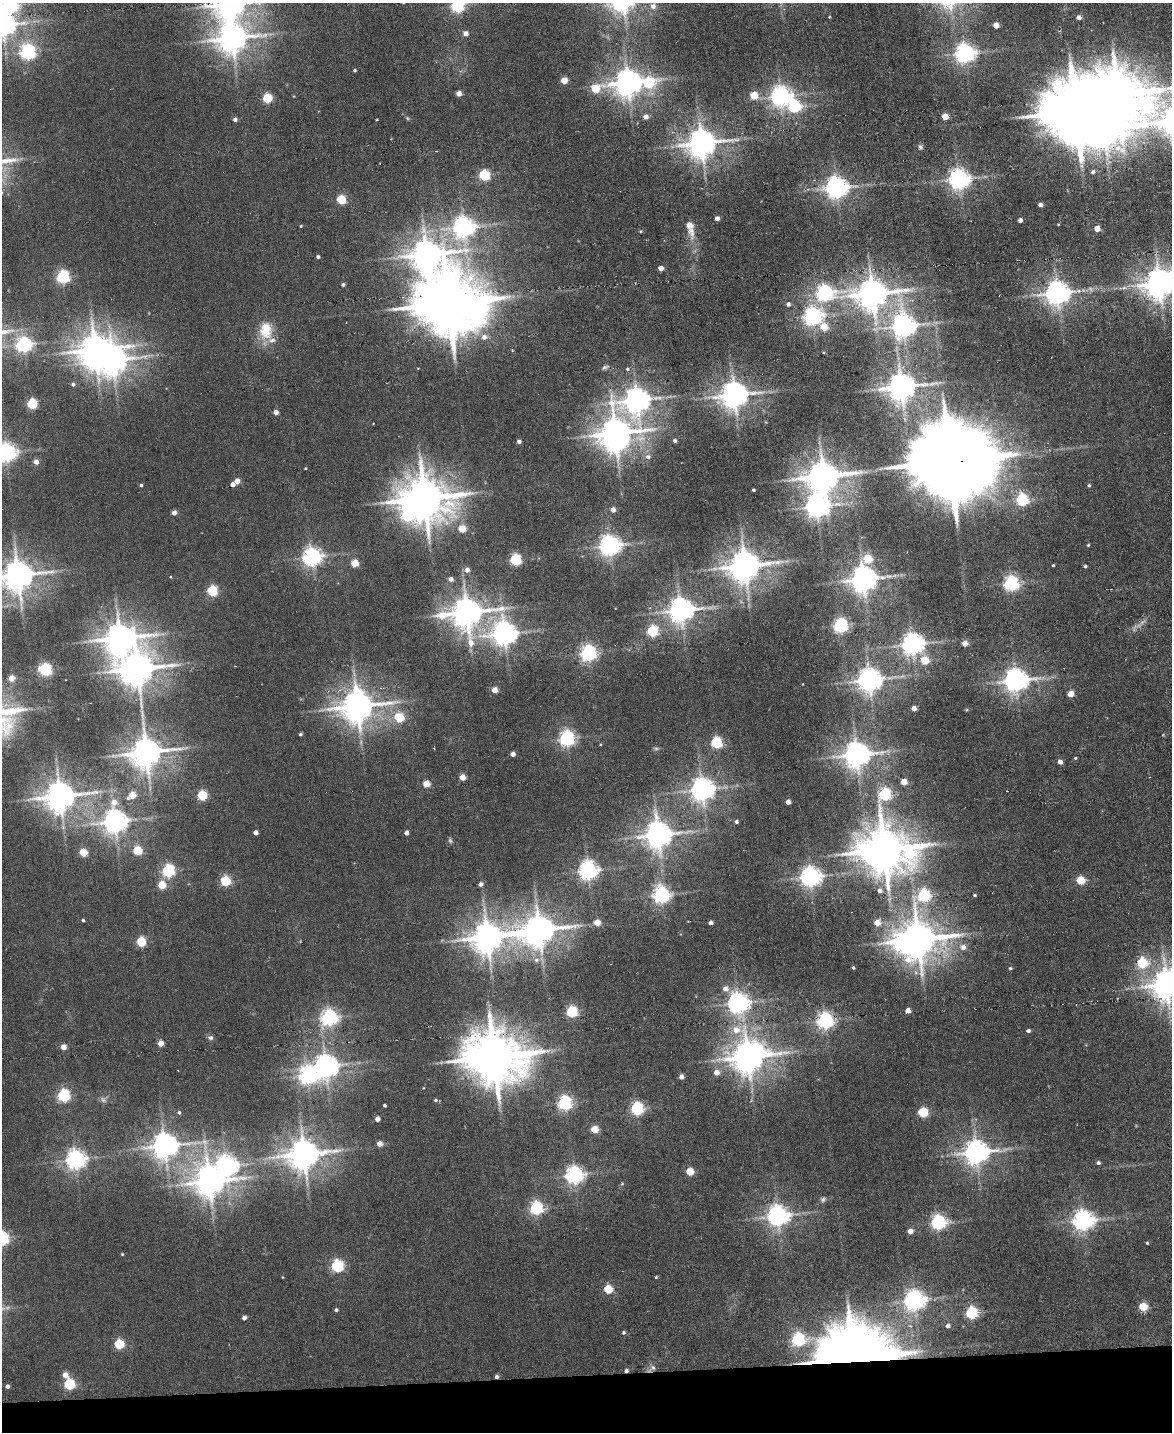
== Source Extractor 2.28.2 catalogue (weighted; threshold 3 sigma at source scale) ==
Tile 10 of 4 x 3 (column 2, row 3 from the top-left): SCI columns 1171-2340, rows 238-1667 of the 4681 x 4658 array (HDU 1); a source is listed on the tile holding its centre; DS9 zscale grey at full resolution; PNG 1174 x 1434 px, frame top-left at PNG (2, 3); no overlay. Shown black and unused: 4% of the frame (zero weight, under 3 of 6 exposures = <1% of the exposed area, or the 3 px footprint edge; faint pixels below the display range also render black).
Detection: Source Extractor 2.28.2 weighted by HDU 2 'WHT'; one run over the whole footprint, this tile lists its part. Background 0.00663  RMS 0.0082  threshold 0.0334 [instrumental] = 3 sigma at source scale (4.09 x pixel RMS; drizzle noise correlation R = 1.36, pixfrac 0.8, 0.05/0.05 arcsec/px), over >= 5 px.
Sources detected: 261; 5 too faint to see at this stretch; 9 inside a brighter object's white glare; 2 cosmic-ray / hot-pixel residue — not listed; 1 inside a brighter listed object's ellipse — not listed separately; the other 244 listed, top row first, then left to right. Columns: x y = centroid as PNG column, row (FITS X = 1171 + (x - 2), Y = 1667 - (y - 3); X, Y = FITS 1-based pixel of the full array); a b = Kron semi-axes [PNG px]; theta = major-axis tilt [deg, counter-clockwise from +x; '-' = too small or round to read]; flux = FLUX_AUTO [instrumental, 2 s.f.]
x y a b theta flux
230 4 10 9 - 1400
457 6 6 6 - 180
653 6 7 7 - 4
1079 17 4 4 - 4.6
3 25 9 8 - 890
996 25 4 4 - 9.2
465 33 5 5 - 5.4
28 52 6 6 - 260
965 53 7 7 - 520
354 70 3 3 - 1.1
564 80 5 4 - 14
628 83 8 8 - 1200
648 83 8 6 5 83
595 89 13 6 17 28
459 93 4 4 - 7.5
754 95 5 5 - 19
781 96 7 7 - 560
267 98 5 5 - 50
794 106 7 6 - 130
1075 111 17 16 - 8200
646 117 5 5 - 4.6
945 117 5 4 - 14
407 118 6 4 -48 1.1
235 119 4 4 - 3
377 119 3 2 - 0.59
701 143 9 8 - 1400
920 147 7 5 82 1.9
1093 172 6 5 - 2.1
484 175 5 5 - 88
959 179 7 7 - 590
836 188 7 7 - 710
341 200 5 5 - 52
1040 205 4 4 - 3.7
717 219 4 4 - 4.3
1020 220 4 4 - 4
1058 224 4 2 - 0.56
301 226 4 3 - 0.81
690 226 14 6 -77 16
463 227 10 8 75 610
1097 228 4 4 - 9.7
640 231 5 4 - 0.87
426 254 11 10 - 1600
318 257 4 4 - 1.6
661 268 4 4 - 5.9
63 277 6 5 - 160
1159 284 8 8 - 1600
343 285 4 4 - 1.6
1123 288 6 5 - 1.8
824 293 8 7 - 300
1057 293 8 7 - 910
872 294 12 9 6 1600
448 303 20 17 -3 8200
788 304 5 5 - 2.5
812 316 7 6 - 420
903 326 9 8 - 770
824 327 7 5 -64 19
266 330 25 18 88 22
484 337 8 8 - 4.8
24 345 6 6 - 290
95 350 10 9 - 1700
512 350 4 3 - 0.6
605 367 10 5 17 1.9
627 369 5 4 - 1.3
73 384 5 4 - 1.9
934 384 17 5 9 3.7
901 387 8 8 - 1400
734 395 9 8 - 1100
637 400 14 12 81 980
32 404 5 5 - 67
276 412 4 4 - 5.3
373 423 3 2 - 0.49
615 433 10 7 6 1600
519 441 4 4 - 2.6
674 441 4 4 - 2.1
7 453 7 7 - 480
648 457 7 6 - 3.2
950 461 26 19 -1 17000
36 462 5 5 - 6.2
305 468 3 3 - 0.58
823 476 11 9 7 1900
237 481 4 4 - 7.9
233 484 4 4 - 3.6
141 485 4 4 - 1.3
1089 485 5 4 - 1.3
753 490 3 3 - 1.2
424 498 15 12 -17 3700
1022 500 6 6 - 120
817 506 9 8 - 700
613 510 4 4 - 6
174 513 4 4 - 6.1
462 529 5 5 - 18
1088 545 4 3 - 0.85
609 546 7 7 - 600
312 557 7 7 - 450
867 559 6 5 - 32
515 560 5 5 - 99
355 563 5 5 - 23
1053 565 3 3 - 0.82
745 566 10 9 - 1800
1085 566 4 3 - 1.5
467 570 5 5 - 5.1
18 576 10 9 - 1600
451 579 5 4 - 3.7
863 579 8 8 - 1200
1011 583 6 6 - 260
212 591 5 5 - 73
650 608 5 3 - 0.74
681 610 9 8 - 940
467 612 12 10 6 1600
840 626 6 6 - 240
652 631 5 5 - 91
504 634 8 8 - 840
120 638 12 10 10 1700
965 643 4 4 - 9.7
912 644 7 7 - 710
588 653 6 6 - 320
925 660 5 5 - 29
137 669 12 10 21 2000
45 670 6 6 - 130
11 678 4 4 - 12
869 680 8 7 - 930
1016 680 8 7 - 820
495 690 4 4 - 11
1070 694 5 4 - 13
357 706 11 10 - 1800
914 708 4 4 - 6.1
399 717 5 5 - 46
300 734 3 3 - 1.2
1163 735 4 3 - 0.63
567 738 6 6 - 290
716 742 5 5 - 94
656 748 8 5 -4 1.5
146 752 10 9 - 1700
513 754 4 4 - 5
857 755 9 8 - 1100
1075 758 4 3 - 1
1060 762 4 4 - 4.8
462 777 5 4 - 11
904 782 5 4 - 15
426 784 5 4 - 18
702 789 8 7 - 820
885 794 8 6 66 130
132 795 6 5 - 16
60 796 10 8 11 1600
202 796 5 5 - 59
788 802 4 4 - 6.2
736 821 4 4 - 1.9
115 822 9 8 - 900
256 833 4 4 - 4.8
406 833 4 4 - 4
658 835 9 8 - 1200
884 850 17 13 -8 4000
137 851 5 5 - 43
83 853 5 5 - 29
168 871 6 5 - 140
588 871 7 6 - 450
810 877 7 7 - 570
1080 880 5 5 - 36
225 881 5 5 - 69
480 884 5 4 - 3.4
162 885 5 5 - 25
880 891 5 5 - 4.4
661 895 7 6 - 340
975 895 3 3 - 1.1
923 896 12 6 61 130
83 920 4 3 - 1.3
597 922 5 4 - 12
710 923 4 4 - 2.9
877 923 5 5 - 13
539 930 12 9 12 1700
487 937 10 9 - 1700
918 939 12 11 - 2300
141 942 5 5 - 46
963 947 7 7 - 6
536 960 7 6 - 2.9
1142 963 6 6 - 58
853 967 4 3 - 1
1010 968 4 4 - 1.2
1166 985 9 8 - 1500
725 989 6 6 - 5.6
738 1003 7 7 - 590
908 1011 4 4 - 7.1
572 1012 5 5 - 97
329 1018 7 6 - 310
825 1021 6 6 - 340
1028 1031 4 4 - 2.5
210 1038 7 6 - 2.1
161 1044 4 4 - 11
63 1047 4 4 - 9.2
494 1057 18 15 -9 5200
748 1057 11 9 -68 1700
325 1066 8 8 - 830
716 1072 5 5 - 7.3
308 1076 7 7 - 350
681 1077 4 4 - 4.9
64 1095 6 6 - 130
435 1100 5 4 - 1.4
565 1103 6 6 - 220
385 1105 3 3 - 1.4
637 1109 6 6 - 150
179 1112 6 5 - 1.7
923 1112 5 5 - 61
377 1119 4 4 - 5.7
594 1129 5 5 - 25
379 1144 4 4 - 8.9
164 1146 10 8 6 1100
976 1152 9 8 - 900
304 1154 11 9 11 1700
76 1160 7 7 - 490
1098 1163 4 3 - 1.9
226 1166 10 8 -42 640
690 1172 5 5 - 24
574 1175 6 6 - 400
209 1182 10 9 - 1400
622 1183 5 4 - 0.93
823 1199 8 7 - 2.2
536 1208 6 6 - 160
778 1216 7 7 - 610
1083 1220 7 7 - 560
938 1222 6 6 - 210
910 1231 4 4 - 7.2
2 1238 6 6 - 180
1147 1243 3 3 - 0.95
122 1254 4 4 - 0.7
337 1266 6 6 - 130
282 1277 4 2 - 0.54
656 1277 4 4 - 0.81
608 1289 5 5 - 36
914 1300 7 7 - 540
1143 1307 5 5 - 31
336 1310 4 4 - 1.5
971 1313 6 5 - 120
244 1318 4 4 - 4.2
948 1326 5 5 - 2.7
624 1333 4 4 - 1.3
798 1340 7 6 - 180
119 1344 5 5 - 55
853 1358 20 14 9 11000
653 1368 10 8 20 3.8
626 1371 4 4 - 2.7
65 1375 6 5 - 6.7
497 1377 4 4 - 2.4
69 1384 6 5 - 92
7 1386 4 4 - 2.8
Overlapping masked pixels (flux is a lower limit): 4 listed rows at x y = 950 461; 853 1358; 626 1371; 497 1377
Isophote crosses this tile's border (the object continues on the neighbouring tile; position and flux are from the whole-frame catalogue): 8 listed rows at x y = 230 4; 457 6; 3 25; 1159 284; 7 453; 18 576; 1166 985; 2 1238